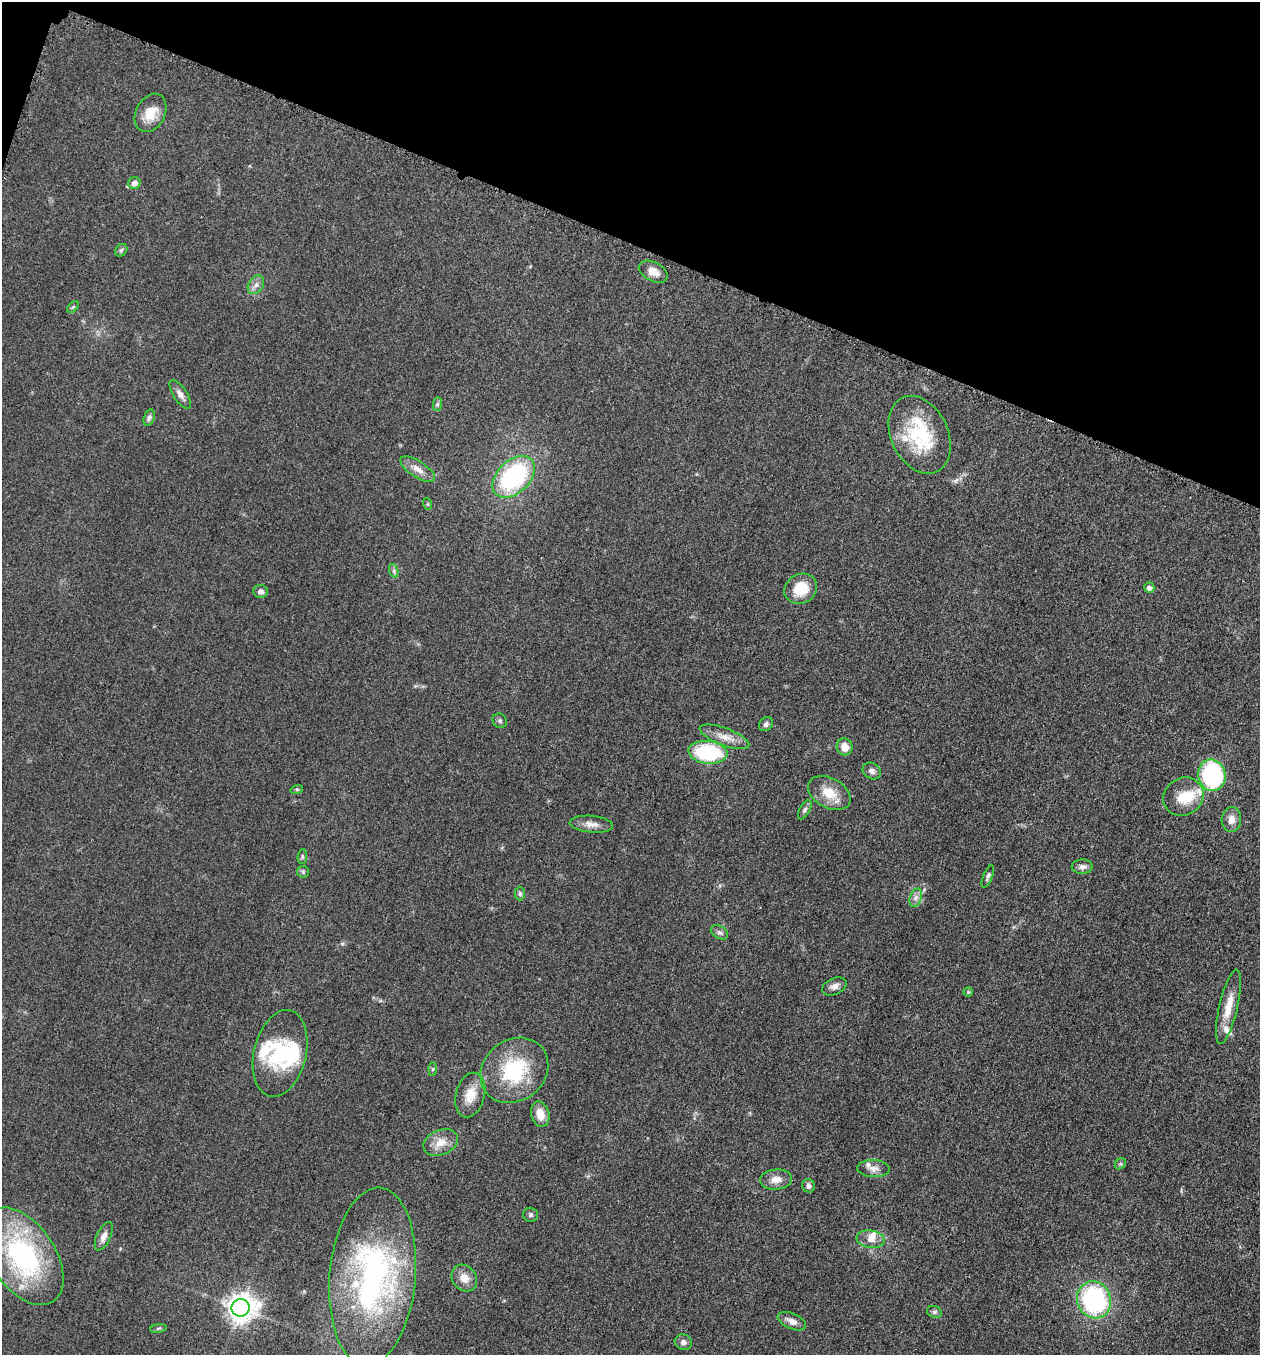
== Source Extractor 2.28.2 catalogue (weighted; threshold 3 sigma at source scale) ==
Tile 2 of 4 x 4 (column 2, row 1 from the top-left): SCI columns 1455-2712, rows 4077-5429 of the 5507 x 5462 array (HDU 1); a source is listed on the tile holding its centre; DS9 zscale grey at full resolution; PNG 1262 x 1357 px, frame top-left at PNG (2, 2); each listed source drawn as its Kron ellipse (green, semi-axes under 4 px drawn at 4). Shown black and unused: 18% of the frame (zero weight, under 3 of 5 exposures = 3% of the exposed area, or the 3 px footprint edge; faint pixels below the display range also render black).
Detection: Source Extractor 2.28.2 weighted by HDU 2 'WHT'; one run over the whole footprint, this tile lists its part. Background 0.0608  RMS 0.0062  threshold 0.0278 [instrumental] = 3 sigma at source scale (4.5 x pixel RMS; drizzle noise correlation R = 1.50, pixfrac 1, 0.05/0.05 arcsec/px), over >= 5 px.
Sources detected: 70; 8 inside a brighter listed object's ellipse — not listed separately; the other 62 listed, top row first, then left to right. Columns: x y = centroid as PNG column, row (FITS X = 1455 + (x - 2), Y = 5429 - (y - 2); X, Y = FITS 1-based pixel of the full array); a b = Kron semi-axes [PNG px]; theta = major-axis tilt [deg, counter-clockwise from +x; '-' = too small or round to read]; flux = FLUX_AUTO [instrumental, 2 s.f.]
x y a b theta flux
151 113 20 14 63 11
134 183 6 6 - 3.9
121 250 7 5 45 1.1
653 272 15 9 -27 5.8
256 285 10 7 56 3
73 307 7 4 45 0.94
180 394 16 6 -56 3.5
437 404 7 4 89 1.1
149 418 8 5 73 1.5
920 435 41 28 -65 43
418 469 19 8 -33 5.8
514 477 25 16 44 78
428 504 6 4 -71 0.75
394 571 7 4 -72 1.3
1149 588 5 5 - 3
801 589 17 14 30 15
260 591 7 6 - 2.2
500 721 8 6 -47 1.5
766 724 8 6 46 1.7
724 737 26 8 -20 7.3
845 747 8 8 - 6.6
708 752 19 11 -6 53
872 771 10 7 -33 2.5
1212 775 16 14 -77 82
297 789 6 4 17 0.78
829 793 23 15 -29 12
1183 797 21 18 33 14
805 810 11 5 60 1.7
1231 819 12 10 87 4.9
591 824 22 8 -5 4.9
302 857 7 4 86 1.1
1082 867 10 7 2 2.7
303 872 6 6 - 1.1
988 876 12 4 68 1.7
520 894 7 5 -90 1.3
916 898 10 6 71 2.6
719 932 9 6 -30 2
834 986 13 8 23 3.1
968 992 4 4 - 0.77
1228 1007 38 9 77 11
280 1053 44 26 76 40
432 1069 6 4 89 0.96
514 1070 36 30 39 45
470 1095 23 14 76 11
540 1114 13 9 -74 7.8
441 1142 18 12 23 8
1120 1164 6 4 43 1.1
873 1169 16 8 -3 4.3
776 1179 16 10 5 6
808 1186 7 6 - 2.5
531 1215 7 7 - 1.5
104 1236 15 7 65 3.7
870 1239 14 9 -8 4.8
23 1256 54 32 -56 99
373 1277 89 43 85 160
464 1278 14 12 -52 6.5
1094 1300 19 16 -69 86
241 1308 9 8 - 710
934 1312 7 5 -22 1.4
792 1321 15 7 -23 4.1
158 1328 8 4 9 1.2
683 1342 9 7 -21 2.4